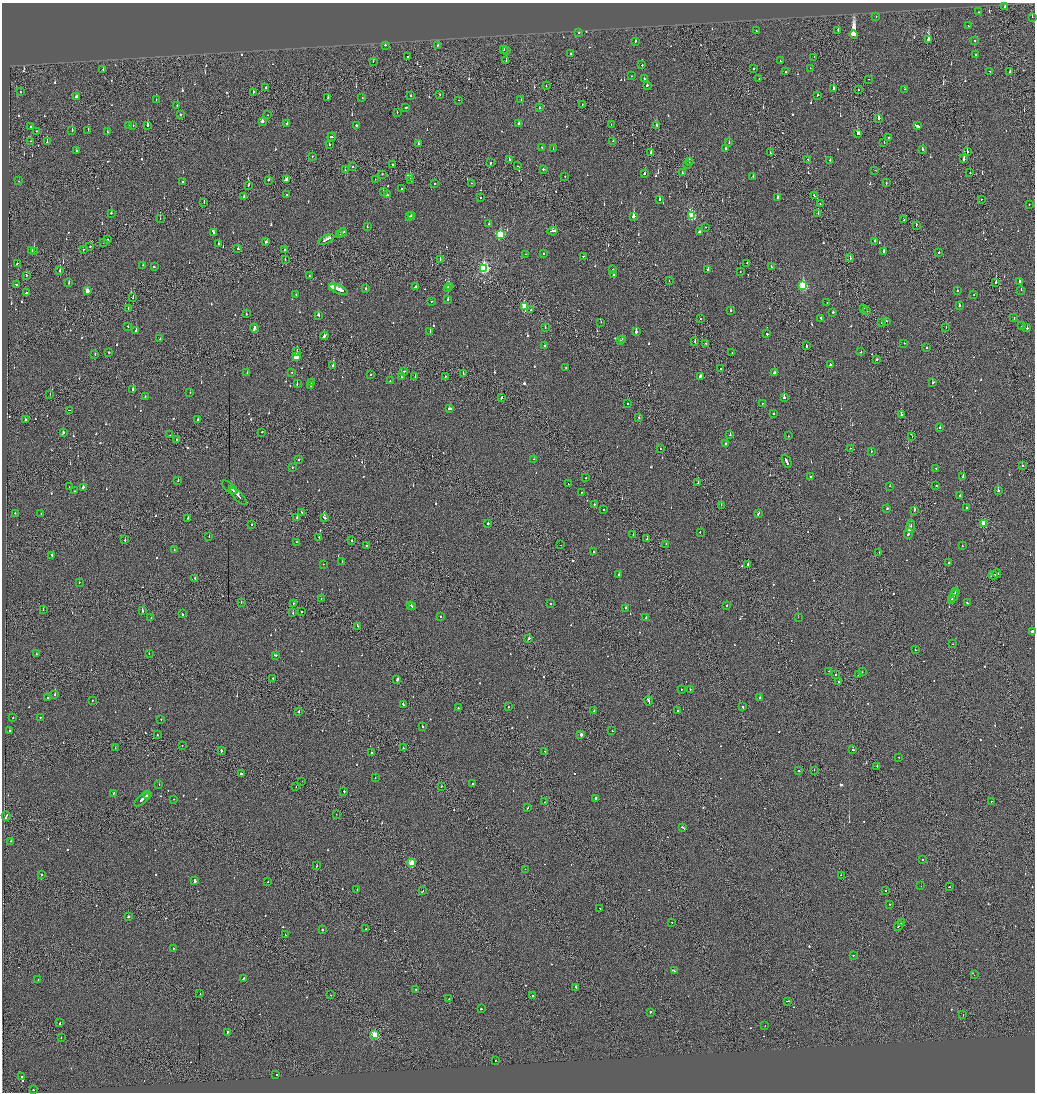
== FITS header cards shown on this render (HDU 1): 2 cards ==
NAXIS1  =                 2065
NAXIS2  =                 2180

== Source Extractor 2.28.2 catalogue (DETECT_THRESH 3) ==
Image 2065 x 2180 px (HDU 1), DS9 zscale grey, zoomed out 1/2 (1 PNG px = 2 x 2 image px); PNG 1037 x 1094 px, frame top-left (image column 1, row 2179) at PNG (2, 3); each listed source drawn as its Kron ellipse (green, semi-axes under 4 px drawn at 4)
Background -0.146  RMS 0.1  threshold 0.309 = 3 sigma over >= 5 px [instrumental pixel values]
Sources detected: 940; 47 cannot appear on this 1/2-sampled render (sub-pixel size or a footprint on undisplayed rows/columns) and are neither listed nor drawn; of the other 893, the 500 brightest by FLUX_AUTO listed and drawn (393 fainter detections omitted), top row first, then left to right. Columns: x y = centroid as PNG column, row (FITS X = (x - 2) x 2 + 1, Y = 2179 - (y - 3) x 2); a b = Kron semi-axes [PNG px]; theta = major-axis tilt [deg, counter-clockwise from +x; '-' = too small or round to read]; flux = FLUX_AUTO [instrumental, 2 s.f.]
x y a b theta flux
1005 7 2 2 - 410
979 12 2 2 - 110
876 16 2 1 - 66
1032 17 2 2 - 100
968 26 2 1 - 65
838 30 2 2 - 240
756 31 2 2 - 72
579 33 2 2 - 89
854 34 4 3 - 16000
928 40 3 2 - 1100
635 41 2 2 - 86
974 41 2 2 - 84
385 45 2 2 - 85
438 45 2 2 - 84
504 50 2 2 - 140
507 51 2 2 - 82
570 53 2 2 - 71
975 54 2 2 - 530
408 57 2 2 - 81
814 57 2 2 - 73
373 61 2 2 - 66
506 61 2 2 - 370
780 61 2 1 - 190
642 65 2 2 - 160
810 68 2 2 - 60
103 69 2 2 - 67
754 69 2 1 - 160
990 71 2 2 - 96
785 72 2 2 - 63
1010 72 2 1 - 120
632 76 2 2 - 190
644 79 2 2 - 89
759 79 2 2 - 64
868 79 2 1 - 66
546 85 2 1 - 74
647 85 2 2 - 120
266 88 2 2 - 160
833 89 3 2 - 200
905 89 2 2 - 67
858 90 2 1 - 170
20 92 2 1 - 79
253 92 3 2 - 190
439 94 2 2 - 66
818 95 2 2 - 82
76 96 3 2 - 110
411 96 2 2 - 96
328 98 2 2 - 97
362 98 2 2 - 63
521 99 2 1 - 140
156 100 2 2 - 60
459 100 2 2 - 85
177 105 2 2 - 75
582 105 2 1 - 65
406 107 2 2 - 250
539 108 2 2 - 75
397 112 2 2 - 87
180 114 2 2 - 92
267 115 2 2 - 67
878 118 3 2 - 220
262 121 3 2 - 73
519 123 2 2 - 64
287 124 2 2 - 150
611 124 2 1 - 130
133 125 2 2 - 67
147 125 2 2 - 310
656 125 2 2 - 140
128 126 2 2 - 83
356 126 3 2 - 220
917 126 4 2 - 890
31 127 2 1 - 63
72 130 2 2 - 170
88 130 2 2 - 85
36 131 2 2 - 62
107 132 2 2 - 67
858 134 3 2 - 500
332 137 4 2 - 280
889 137 2 1 - 60
31 141 2 1 - 88
612 141 2 1 - 110
47 142 2 2 - 270
729 143 2 2 - 120
884 143 2 2 - 60
329 144 2 2 - 62
419 144 2 2 - 160
542 147 2 2 - 140
553 149 2 2 - 100
726 149 3 2 - 140
922 149 2 2 - 100
76 151 2 2 - 61
651 152 2 2 - 190
967 152 2 1 - 210
770 153 2 2 - 250
312 156 2 1 - 65
964 158 3 2 - 1400
509 159 2 2 - 82
808 159 2 1 - 160
830 160 2 2 - 81
689 162 2 2 - 92
491 163 2 2 - 150
392 165 2 1 - 65
687 165 2 2 - 140
517 166 2 1 - 98
352 167 2 1 - 110
345 169 2 2 - 170
543 169 2 2 - 190
875 170 2 1 - 67
682 173 2 2 - 79
970 173 2 2 - 140
382 174 2 1 - 290
644 174 2 2 - 130
565 176 2 2 - 59
410 177 3 2 - 93
753 177 3 2 - 200
375 179 2 1 - 60
269 180 2 2 - 120
286 180 3 2 - 370
411 180 3 2 - 160
19 181 2 1 - 73
183 181 2 2 - 140
435 183 2 2 - 75
471 183 2 1 - 110
886 183 2 2 - 110
248 185 2 2 - 110
402 189 2 2 - 100
383 191 2 1 - 120
287 195 2 2 - 100
387 195 2 2 - 110
814 195 2 2 - 100
244 197 2 2 - 390
481 197 2 2 - 68
777 197 2 2 - 360
981 199 2 2 - 68
659 200 2 2 - 350
204 202 2 1 - 62
820 204 2 1 - 72
1029 204 2 2 - 76
111 213 2 2 - 75
818 213 2 1 - 65
411 215 2 2 - 260
633 216 3 2 - 510
692 216 4 3 - 1200
410 217 2 2 - 440
160 219 2 1 - 71
904 220 2 1 - 63
489 224 2 2 - 66
916 225 3 1 - 130
367 227 2 2 - 63
705 227 2 1 - 160
553 231 5 2 - 320
343 232 4 2 - 210
699 232 4 2 - 160
214 233 2 2 - 180
340 235 2 2 - 61
500 235 4 3 - 1200
327 239 8 2 27 440
108 240 2 1 - 97
875 241 2 2 - 140
104 242 2 2 - 88
266 242 3 2 - 220
219 244 2 2 - 72
90 247 2 1 - 210
84 249 2 1 - 73
238 249 2 2 - 86
32 250 3 2 - 160
285 250 2 2 - 140
34 251 2 1 - 400
884 251 2 2 - 350
939 252 2 2 - 370
525 254 2 2 - 60
544 254 2 2 - 200
583 256 2 2 - 110
850 257 3 2 - 150
285 259 2 1 - 110
440 260 2 1 - 160
17 263 2 2 - 90
747 263 2 1 - 110
143 265 2 2 - 65
154 267 2 2 - 120
771 267 2 2 - 76
484 268 4 3 - 2900
613 269 2 1 - 65
708 269 2 2 - 230
60 271 2 2 - 160
740 272 2 1 - 62
26 275 2 1 - 220
613 275 2 2 - 69
309 276 2 2 - 63
669 281 2 1 - 89
996 282 2 2 - 180
1019 282 3 2 - 190
69 283 2 2 - 150
16 285 3 2 - 100
803 286 4 3 - 1700
332 287 4 2 - 660
415 287 3 2 - 210
449 287 2 2 - 120
338 289 10 2 -24 620
366 289 2 2 - 120
447 289 3 2 - 270
957 290 2 1 - 59
1021 290 2 2 - 330
87 291 3 2 - 180
26 293 2 2 - 120
296 294 2 2 - 70
974 294 2 1 - 73
133 298 2 1 - 120
448 299 2 2 - 130
431 301 2 2 - 85
827 302 2 2 - 61
959 305 2 2 - 180
524 306 3 3 - 570
863 308 2 1 - 110
128 309 2 1 - 180
530 310 2 1 - 90
731 311 2 2 - 69
867 311 2 1 - 74
833 312 2 2 - 230
246 314 2 2 - 95
318 315 3 2 - 150
821 318 3 2 - 140
1014 318 3 2 - 110
700 319 2 2 - 70
886 321 2 2 - 400
601 322 2 2 - 95
881 323 3 2 - 520
128 326 2 2 - 70
1022 326 2 2 - 120
545 327 2 2 - 67
946 327 2 1 - 92
254 328 4 2 - 310
1027 328 3 2 - 170
136 331 2 2 - 220
430 331 3 2 - 150
636 332 2 2 - 760
767 334 2 2 - 240
324 336 4 1 - 650
160 339 2 2 - 150
622 339 2 1 - 91
620 340 2 2 - 340
695 341 2 1 - 92
904 343 2 2 - 67
706 344 2 1 - 70
544 345 2 2 - 82
806 346 2 2 - 380
927 348 2 2 - 170
109 352 2 2 - 110
297 352 3 2 - 690
861 352 2 2 - 140
732 353 2 2 - 83
95 354 2 2 - 110
296 357 3 3 - 450
876 359 2 1 - 130
830 365 2 2 - 230
333 366 2 2 - 340
566 367 2 2 - 63
720 368 2 1 - 300
404 371 2 2 - 73
292 372 2 2 - 79
247 373 2 2 - 120
774 373 3 2 - 260
371 374 2 2 - 70
463 374 3 2 - 98
415 376 2 1 - 64
445 376 2 1 - 170
700 376 3 2 - 340
401 377 2 2 - 120
390 381 2 2 - 92
312 382 2 2 - 160
933 383 3 2 - 130
297 384 2 2 - 120
311 385 3 2 - 220
133 390 3 2 - 190
190 393 2 2 - 63
50 394 2 1 - 72
145 397 2 2 - 83
501 398 3 1 - 88
784 398 2 2 - 1500
628 403 2 2 - 200
762 404 2 2 - 70
450 408 4 2 - 240
69 410 2 1 - 260
774 414 2 2 - 78
901 415 2 2 - 240
639 417 2 2 - 160
198 419 2 2 - 67
25 420 2 2 - 140
940 428 2 2 - 170
63 432 2 2 - 120
262 432 2 2 - 110
170 435 2 1 - 76
730 435 2 2 - 78
788 436 2 2 - 65
912 436 2 2 - 61
177 440 2 2 - 120
726 444 2 2 - 170
660 448 2 1 - 75
850 448 2 1 - 120
871 452 2 2 - 120
299 459 2 2 - 160
533 459 2 2 - 120
786 461 7 2 -66 410
1022 465 2 2 - 89
292 467 2 2 - 68
936 468 2 2 - 420
810 476 2 2 - 69
963 477 2 2 - 350
586 478 2 1 - 120
178 481 2 2 - 70
698 483 4 1 - 190
568 484 2 2 - 61
890 486 2 2 - 290
936 486 2 2 - 120
69 487 2 1 - 62
83 487 2 2 - 520
229 487 9 2 -39 360
232 490 4 2 - 420
75 491 2 2 - 110
998 491 2 2 - 1300
581 492 2 1 - 160
239 496 11 2 -48 650
960 496 2 2 - 150
594 504 2 2 - 190
721 505 2 1 - 98
966 508 2 2 - 140
604 509 2 2 - 270
887 509 2 2 - 130
914 510 3 2 - 160
301 512 2 1 - 89
15 513 2 2 - 63
41 513 2 2 - 63
758 513 3 2 - 180
297 517 2 1 - 84
324 517 4 2 - 210
188 518 2 1 - 150
252 524 2 2 - 71
487 524 2 2 - 2300
984 524 3 3 - 580
910 526 6 2 69 330
700 532 2 2 - 71
633 534 2 1 - 59
908 534 5 2 - 700
209 536 2 2 - 86
319 537 2 2 - 140
647 539 2 1 - 110
125 540 2 2 - 98
352 541 2 2 - 160
297 542 2 2 - 93
666 544 2 2 - 70
366 545 2 1 - 180
561 545 2 2 - 93
962 546 2 2 - 69
174 549 2 2 - 97
593 552 2 2 - 84
879 553 2 2 - 64
52 555 2 2 - 110
342 562 2 2 - 67
949 563 2 2 - 81
324 564 2 2 - 100
748 564 2 2 - 440
619 574 2 2 - 81
997 574 4 2 - 540
993 575 5 2 - 430
195 578 2 2 - 130
79 582 2 2 - 65
955 592 3 2 - 220
954 596 6 2 64 520
321 598 2 1 - 63
951 601 4 2 - 290
241 602 3 1 - 130
293 603 2 1 - 93
967 603 2 2 - 130
550 604 2 2 - 70
411 605 2 2 - 66
726 605 2 1 - 67
413 606 2 2 - 120
625 608 2 2 - 130
43 609 2 1 - 72
142 610 4 2 - 260
302 611 2 2 - 72
293 613 2 1 - 94
182 614 2 2 - 200
441 616 2 2 - 100
646 617 3 2 - 150
798 617 2 1 - 240
151 618 2 2 - 100
357 626 2 1 - 230
1032 631 2 2 - 390
529 638 2 2 - 370
953 644 2 1 - 120
915 650 2 1 - 110
36 654 2 2 - 84
149 654 2 1 - 68
275 655 3 2 - 140
829 671 2 1 - 72
862 672 2 2 - 71
858 674 2 2 - 100
836 675 2 2 - 200
273 678 2 2 - 66
397 679 2 2 - 310
839 682 2 2 - 160
681 689 2 2 - 59
690 689 2 2 - 100
55 694 2 2 - 140
760 697 2 2 - 370
47 698 2 2 - 210
92 700 2 2 - 63
648 701 5 2 - 670
403 704 3 2 - 130
508 706 2 2 - 98
743 707 2 1 - 470
458 708 2 2 - 92
594 710 2 1 - 120
678 711 2 1 - 280
299 712 2 2 - 620
13 717 2 2 - 90
40 717 2 1 - 73
161 719 2 1 - 60
422 726 2 2 - 140
9 731 2 2 - 440
612 731 2 2 - 72
157 735 2 2 - 64
581 735 2 2 - 120
182 745 2 1 - 81
115 748 2 1 - 86
403 748 2 2 - 110
852 750 2 1 - 700
221 751 2 2 - 130
545 751 2 2 - 67
371 753 2 2 - 70
898 757 2 1 - 85
877 766 2 1 - 160
814 770 2 1 - 110
798 771 2 2 - 330
242 774 3 2 - 260
375 778 2 1 - 95
302 781 2 1 - 200
472 784 2 2 - 170
159 785 2 1 - 370
441 786 2 2 - 89
296 787 2 1 - 80
344 791 2 2 - 120
114 793 3 2 - 130
148 795 3 1 - 230
596 798 3 2 - 450
142 799 9 2 41 710
174 799 2 1 - 340
991 801 2 2 - 75
545 802 2 1 - 81
527 808 2 2 - 120
336 814 2 1 - 71
6 816 5 1 - 330
682 827 3 2 - 280
11 841 2 2 - 130
923 859 2 2 - 64
412 863 3 3 - 790
316 866 2 2 - 100
525 869 2 1 - 62
42 874 2 2 - 120
841 875 2 1 - 100
195 881 3 2 - 450
268 882 2 1 - 64
921 886 2 2 - 70
949 887 2 1 - 100
357 889 2 2 - 76
422 891 2 2 - 81
885 891 2 2 - 92
890 904 2 2 - 69
600 909 2 1 - 69
128 917 2 2 - 400
672 922 2 2 - 75
902 922 3 2 - 250
899 926 5 2 - 440
365 929 2 2 - 91
322 930 2 2 - 400
285 934 2 1 - 64
173 949 2 2 - 88
853 955 2 2 - 90
674 971 3 1 - 590
974 975 2 1 - 120
243 978 4 2 - 200
38 979 2 2 - 85
576 987 2 2 - 250
416 989 2 2 - 780
200 993 2 2 - 65
330 995 2 1 - 260
532 996 3 2 - 170
449 999 2 2 - 87
787 1001 4 1 - 220
481 1009 2 2 - 310
650 1012 3 2 - 200
963 1015 2 1 - 74
60 1023 3 2 - 210
765 1025 2 1 - 62
227 1032 3 2 - 140
375 1035 3 3 - 1000
61 1037 2 1 - 75
495 1060 2 1 - 75
276 1075 2 2 - 140
21 1077 2 2 - 110
33 1090 2 2 - 420
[393 fainter detections neither listed nor drawn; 47 sub-pixel or undisplayed-footprint detections neither listed nor drawn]